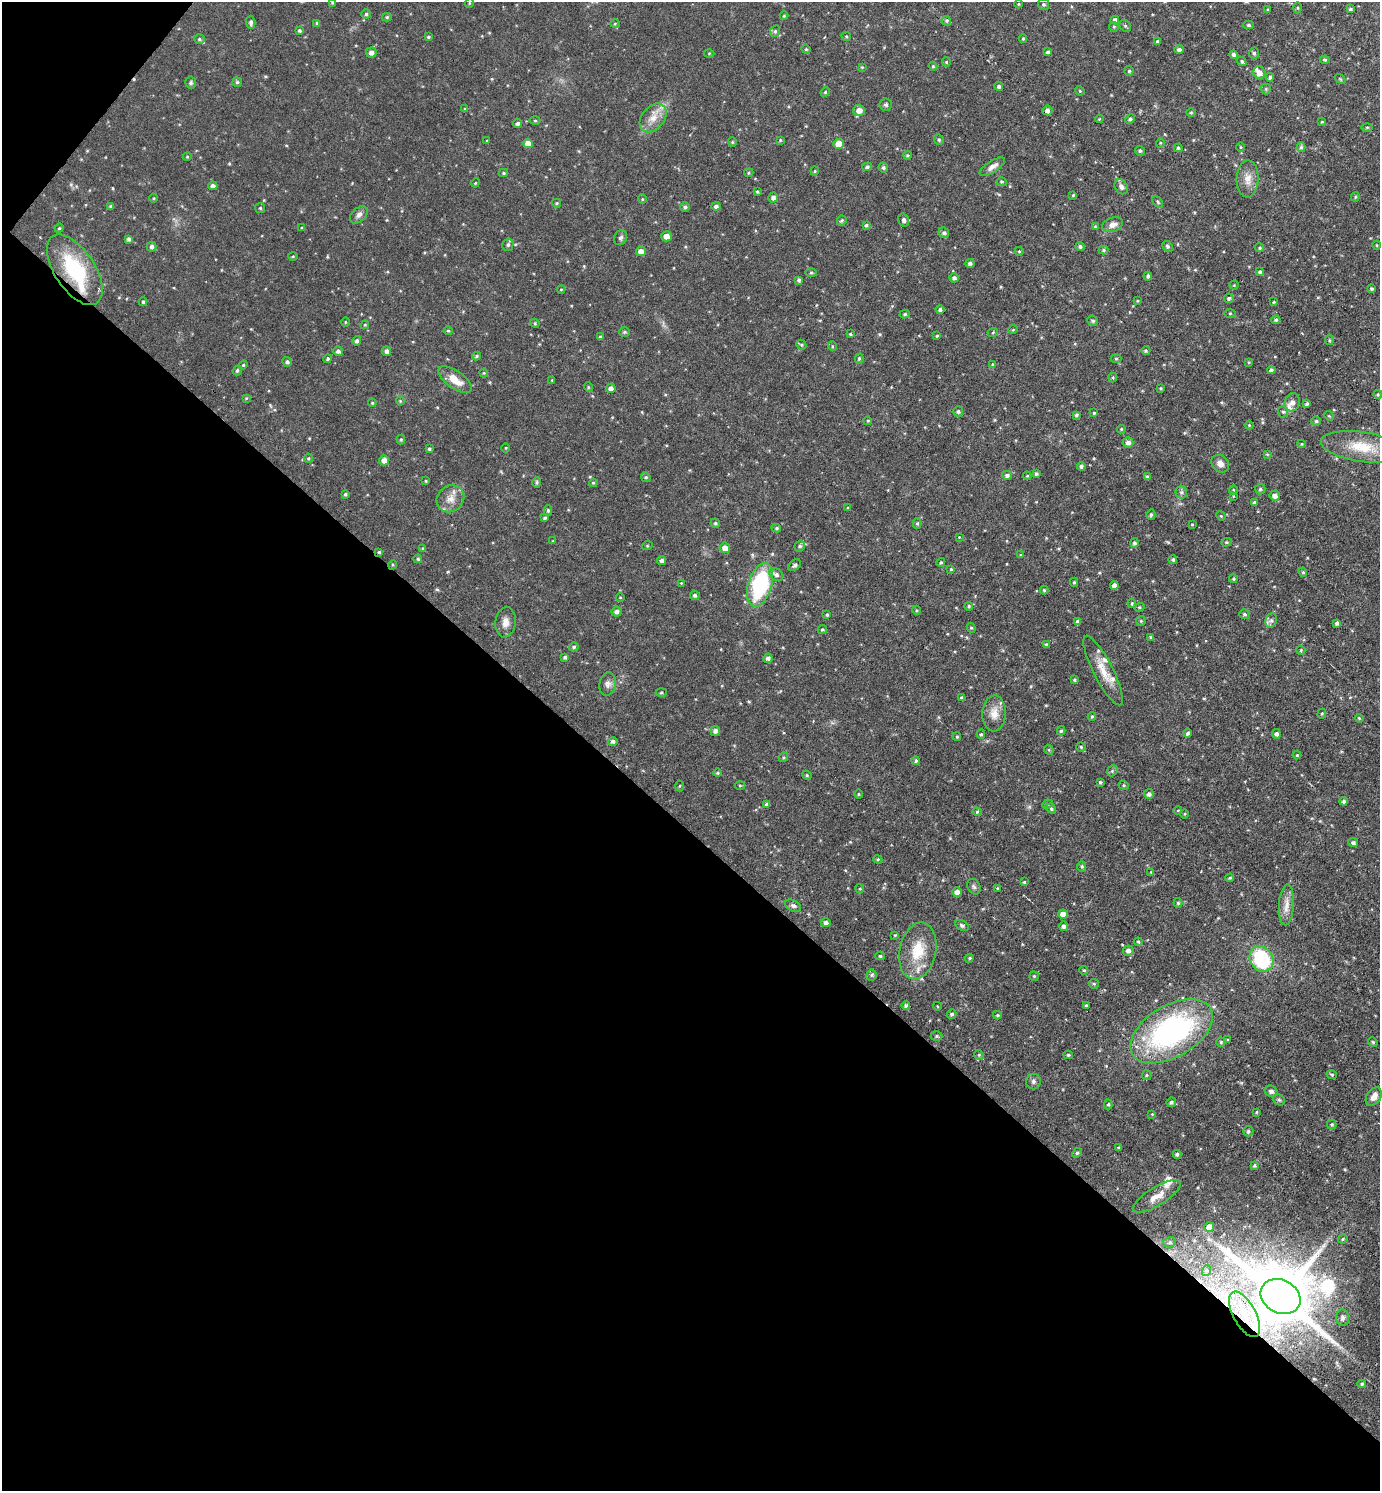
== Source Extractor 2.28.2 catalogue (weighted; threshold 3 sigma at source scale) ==
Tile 9 of 4 x 4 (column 1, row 3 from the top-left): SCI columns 153-1530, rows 1490-2978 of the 5960 x 5956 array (HDU 1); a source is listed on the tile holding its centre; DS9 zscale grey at full resolution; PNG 1382 x 1493 px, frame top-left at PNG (2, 2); each listed source drawn as its Kron ellipse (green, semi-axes under 4 px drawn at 4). Shown black and unused: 45% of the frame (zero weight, under 3 of 6 exposures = <1% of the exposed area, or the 3 px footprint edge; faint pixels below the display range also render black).
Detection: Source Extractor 2.28.2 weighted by HDU 2 'WHT'; one run over the whole footprint, this tile lists its part. Background 0.0509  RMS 0.007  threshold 0.0288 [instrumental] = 3 sigma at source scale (4.09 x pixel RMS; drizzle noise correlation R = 1.36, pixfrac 0.8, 0.05/0.05 arcsec/px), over >= 5 px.
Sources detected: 379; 2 cosmic-ray / hot-pixel residue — neither listed nor drawn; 7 inside a brighter listed object's ellipse — not listed separately; the other 370 listed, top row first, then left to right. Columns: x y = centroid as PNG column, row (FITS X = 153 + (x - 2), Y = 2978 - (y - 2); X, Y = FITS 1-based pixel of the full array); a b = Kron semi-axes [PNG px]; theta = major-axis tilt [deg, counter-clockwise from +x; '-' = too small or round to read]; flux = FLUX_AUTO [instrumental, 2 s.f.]
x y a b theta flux
332 3 4 3 - 0.74
469 3 5 3 - 0.51
1018 4 4 3 - 0.48
1043 4 5 5 - 1.2
1298 8 5 3 - 0.73
1350 9 4 3 - 1.4
1268 10 4 3 - 0.66
366 14 5 5 - 1.2
784 16 4 4 - 0.7
387 17 5 4 - 0.88
1115 20 4 4 - 2.8
946 21 5 4 - 1.1
251 22 7 4 -88 1.7
317 23 4 4 - 1
615 24 5 4 - 0.7
1248 25 5 4 - 1
1125 26 6 5 - 1.2
1114 27 5 4 - 0.88
299 31 4 4 - 1
775 31 6 4 68 1
846 36 5 4 - 0.73
428 37 4 3 - 0.89
199 39 5 4 - 1
1023 39 4 3 - 0.75
1157 41 4 3 - 0.88
806 49 5 4 - 0.74
1179 49 4 4 - 1.8
371 52 5 5 - 3
1048 52 4 3 - 1.4
709 53 5 3 - 0.61
1254 53 5 5 - 1.2
1234 54 4 4 - 1.8
1325 60 5 3 - 0.85
1242 61 5 4 - 1.1
946 62 4 4 - 0.75
933 66 4 4 - 0.73
862 67 4 4 - 0.6
1129 71 5 4 - 1.1
1259 73 6 6 - 5.1
1270 77 4 4 - 1.5
1340 79 6 3 -37 0.57
237 82 5 4 - 0.89
191 83 6 5 - 1.2
999 86 4 4 - 1.4
1266 89 5 5 - 0.93
1080 91 5 3 - 0.67
825 92 5 4 - 0.8
886 105 6 6 - 1.4
465 109 4 4 - 0.67
859 110 6 6 - 4.9
1047 110 5 5 - 2.3
1191 113 4 4 - 0.8
653 118 16 11 52 7.9
1099 119 4 3 - 0.52
1130 119 5 4 - 1.5
535 120 5 3 - 0.74
1322 122 4 3 - 0.64
518 124 4 4 - 1.3
1367 127 5 3 - 0.67
939 139 5 5 - 0.96
780 140 3 3 - 0.57
487 141 4 3 - 0.68
732 142 4 4 - 0.66
528 143 5 4 - 6.7
1160 143 4 3 - 0.53
839 144 5 5 - 7.3
1240 147 5 3 - 0.54
1301 147 5 4 - 1.1
1178 148 4 4 - 1.1
1140 151 5 4 - 1.2
907 155 4 4 - 0.87
187 157 4 4 - 0.65
867 167 5 4 - 1.5
883 167 5 5 - 1.2
992 167 14 5 32 3.4
815 171 4 4 - 0.68
503 173 4 4 - 0.88
749 173 5 4 - 0.78
1248 179 18 11 88 6.8
1001 182 5 4 - 0.92
475 183 4 3 - 0.6
213 186 4 4 - 2.2
1121 187 8 6 -57 2.6
757 192 3 2 - 0.7
1073 195 4 3 - 0.74
773 197 5 5 - 2.2
1355 197 5 4 - 0.84
154 198 4 3 - 0.6
642 199 4 4 - 0.67
1158 202 7 4 -51 1
557 203 4 4 - 0.74
111 206 4 4 - 1.1
716 206 4 4 - 1.8
685 207 5 4 - 1.3
260 208 5 5 - 0.83
359 215 10 6 42 2.5
904 220 6 5 - 1.8
842 221 5 4 - 1
866 225 4 3 - 1.1
1112 225 11 7 17 4.1
1095 227 4 4 - 0.74
59 228 5 4 - 0.75
302 228 3 3 - 0.53
944 233 5 5 - 1.5
666 236 5 5 - 3.9
621 238 8 6 59 1.5
129 239 4 3 - 1.6
508 245 6 5 - 1.5
1377 245 4 3 - 0.59
1167 246 6 5 - 1.2
152 247 5 5 - 1.9
1080 247 4 4 - 1.4
1260 248 4 4 - 1
1103 250 5 4 - 1
641 251 5 5 - 3.5
1019 251 4 4 - 0.69
293 256 5 3 - 0.64
970 263 4 4 - 1.7
75 270 40 20 -56 46
811 272 5 4 - 0.78
1260 272 4 4 - 1.3
1148 276 4 4 - 1.4
954 278 5 4 - 1.7
799 280 4 3 - 1.3
1234 285 4 4 - 0.6
561 289 4 3 - 0.51
1372 289 3 3 - 0.91
1229 298 5 4 - 1.4
1137 301 4 3 - 0.66
143 302 4 4 - 0.96
1274 302 4 3 - 0.7
940 310 4 4 - 1.7
1230 313 6 4 0 0.62
905 314 5 4 - 0.97
1276 320 5 4 - 1.3
1093 321 5 4 - 1.1
345 322 5 3 - 0.56
535 323 5 4 - 0.77
365 325 4 3 - 0.65
1013 330 5 3 - 0.65
448 331 4 4 - 0.74
625 332 5 4 - 0.87
993 332 5 3 - 0.68
850 334 4 4 - 0.75
937 336 4 3 - 0.74
600 337 3 3 - 0.89
1329 340 5 4 - 0.84
357 341 5 4 - 1.6
801 345 5 4 - 0.91
832 346 5 3 - 0.62
338 351 5 4 - 1.9
387 351 5 4 - 2.1
1146 351 4 3 - 0.77
476 356 4 3 - 1
328 359 4 4 - 0.99
859 359 5 4 - 0.96
1116 359 5 3 - 0.66
287 362 5 5 - 1.4
1249 362 4 4 - 0.61
993 364 4 4 - 0.66
243 365 4 4 - 0.73
1271 370 4 4 - 1.6
237 371 5 4 - 1.2
484 373 4 4 - 0.66
1113 378 5 4 - 0.8
455 380 19 9 -36 9.5
552 380 4 3 - 0.58
588 387 5 3 - 0.58
611 388 5 4 - 2.8
1161 388 4 3 - 0.65
1378 394 4 4 - 0.8
246 398 4 4 - 0.62
400 401 4 4 - 0.64
1292 402 9 7 68 3.8
372 403 4 3 - 0.68
1307 404 4 3 - 1.5
958 411 5 5 - 1.4
1283 412 6 5 - 1.3
1094 413 4 4 - 0.88
1076 415 4 3 - 1.3
1329 416 5 4 - 0.67
868 421 4 4 - 0.71
1316 421 5 4 - 1.3
1249 425 4 4 - 0.79
1121 429 4 3 - 0.66
401 439 5 4 - 0.72
1128 443 5 5 - 2.5
1301 444 4 4 - 0.68
1362 447 41 15 -8 21
506 448 4 3 - 0.54
429 449 4 4 - 1.1
1267 454 4 3 - 0.62
308 458 4 4 - 0.77
384 460 5 5 - 3.9
1220 464 9 8 - 4.2
1081 466 4 4 - 1.8
1036 474 4 4 - 1.1
1007 475 5 4 - 1.8
1027 476 4 3 - 0.58
646 477 5 4 - 0.91
1147 477 4 4 - 1.4
426 481 4 3 - 0.63
537 482 5 4 - 1
593 483 4 4 - 0.79
1260 489 5 5 - 1.1
1233 490 5 4 - 0.67
1181 492 6 6 - 1.4
345 494 4 4 - 0.97
1233 496 4 2 - 0.44
1275 496 5 5 - 3.2
450 499 14 13 - 7.1
1254 502 4 3 - 1.2
848 508 4 3 - 0.8
548 510 5 4 - 1.2
1151 515 5 4 - 1.3
1221 516 5 4 - 0.7
545 518 4 4 - 0.97
715 523 5 4 - 1
917 524 5 4 - 0.95
1192 524 3 2 - 0.52
776 528 5 4 - 0.99
959 537 3 3 - 0.52
553 541 3 2 - 0.47
1226 542 5 4 - 0.85
1135 543 5 4 - 1.4
647 546 5 3 - 0.65
800 546 6 5 - 1.4
423 548 4 3 - 0.67
725 548 5 5 - 3.8
379 552 4 4 - 0.82
1021 555 4 4 - 0.67
418 559 4 4 - 0.97
1173 560 4 4 - 1.1
662 561 4 4 - 1.8
941 562 4 3 - 0.89
392 565 5 3 - 0.6
795 565 7 5 41 1.4
951 569 4 3 - 0.64
1303 572 5 4 - 0.97
776 575 7 5 -32 2.1
1233 579 4 4 - 0.88
1074 582 4 4 - 0.82
681 583 4 4 - 0.49
760 585 22 12 73 60
1114 585 4 4 - 3
1044 590 4 4 - 0.89
695 595 5 4 - 1.4
620 597 4 3 - 0.53
1132 603 5 3 - 0.8
969 606 4 4 - 1.1
1139 607 5 4 - 0.82
916 610 4 3 - 0.56
617 612 5 5 - 2.4
1244 614 5 4 - 1.2
827 615 4 3 - 0.96
1271 620 7 5 69 1.7
1078 621 4 4 - 2
1141 621 5 4 - 0.81
505 622 15 10 82 4.8
1337 623 4 3 - 1.6
971 628 5 4 - 0.83
822 629 4 4 - 0.83
1151 637 4 3 - 0.86
1046 645 4 3 - 0.87
574 647 5 4 - 1.3
1301 650 5 4 - 0.75
565 657 4 4 - 1.3
768 658 5 4 - 1.9
1103 670 39 9 -63 11
1074 680 4 3 - 0.89
608 684 12 8 83 3.2
661 692 5 3 - 0.68
961 698 4 4 - 0.95
994 713 18 12 87 7.5
1322 714 5 4 - 0.72
1092 716 4 4 - 0.72
1359 718 4 3 - 0.66
715 731 5 4 - 2.3
1061 731 4 4 - 1.1
1188 733 4 4 - 1.6
981 734 4 4 - 0.91
1276 734 5 4 - 2.1
957 737 4 3 - 0.92
613 742 4 4 - 2.2
1081 747 5 4 - 0.84
1049 750 5 4 - 0.74
1297 755 4 4 - 0.71
783 757 5 4 - 0.83
916 761 4 4 - 1.2
1112 771 6 4 45 1.1
718 773 4 4 - 0.96
807 775 5 4 - 0.76
1100 782 4 4 - 1
740 785 5 3 - 0.69
1124 785 5 4 - 0.79
679 786 5 3 - 0.65
858 794 4 3 - 0.61
1149 794 5 5 - 1.9
1344 801 4 4 - 1.6
767 804 4 4 - 2.2
1047 804 5 4 - 0.92
1051 809 5 4 - 1.3
1178 810 4 3 - 0.48
977 812 4 4 - 0.77
1185 814 5 3 - 0.62
1353 843 5 4 - 1.5
878 859 4 4 - 0.81
1082 866 5 4 - 1
1151 872 4 3 - 0.45
1230 878 4 3 - 0.85
1024 882 4 4 - 0.89
974 887 8 6 -57 1.6
997 888 3 3 - 0.54
860 889 4 3 - 0.67
957 892 5 4 - 4.1
1178 903 5 4 - 0.97
1286 905 20 7 87 6.1
793 906 8 5 -28 1.7
1063 914 5 4 - 4.5
826 923 5 4 - 2.4
962 925 7 4 -30 1.2
1063 926 5 4 - 2
895 935 4 3 - 0.57
1138 942 4 3 - 0.83
918 951 29 18 78 21
1128 951 5 5 - 2.7
880 956 4 4 - 1.1
969 958 4 3 - 0.9
1261 959 13 11 -56 46
1084 970 4 4 - 0.77
871 975 5 5 - 1.2
1034 976 5 4 - 0.84
1094 984 5 4 - 0.9
1086 1005 3 3 - 0.74
906 1006 4 4 - 1.7
937 1006 4 3 - 0.57
952 1014 5 4 - 1.3
997 1015 4 3 - 0.98
1172 1031 45 26 31 140
936 1036 6 5 - 1.1
1227 1040 4 3 - 0.67
1221 1042 4 4 - 0.76
1373 1042 5 4 - 0.74
979 1055 5 4 - 0.77
1068 1055 4 4 - 0.91
1332 1074 5 4 - 0.88
1147 1075 5 4 - 0.77
1033 1081 8 7 - 1.7
1271 1091 6 5 - 2
1374 1096 10 7 54 4.4
1279 1100 6 5 - 1.3
1171 1102 5 4 - 1.5
1108 1104 5 4 - 1
1256 1112 4 3 - 0.69
1152 1114 3 3 - 0.5
1332 1124 5 5 - 1
1248 1131 5 5 - 1.3
1118 1148 3 3 - 0.77
1077 1153 5 4 - 1.7
1177 1154 4 3 - 1.5
1254 1165 4 4 - 1.1
1157 1196 27 9 32 7.9
1209 1227 5 5 - 4.9
1343 1239 5 4 - 0.8
1170 1242 6 5 - 1.4
1206 1271 5 4 - 1.2
1281 1297 21 16 -28 5500
1244 1314 25 11 -62 20
1342 1318 8 6 -86 1.7
1362 1384 4 3 - 0.93
Overlapping masked pixels (flux is a lower limit): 5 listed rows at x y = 75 270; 379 552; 392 565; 1281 1297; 1244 1314
Isophote crosses this tile's border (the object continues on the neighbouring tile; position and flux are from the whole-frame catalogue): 1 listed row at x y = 1374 1096